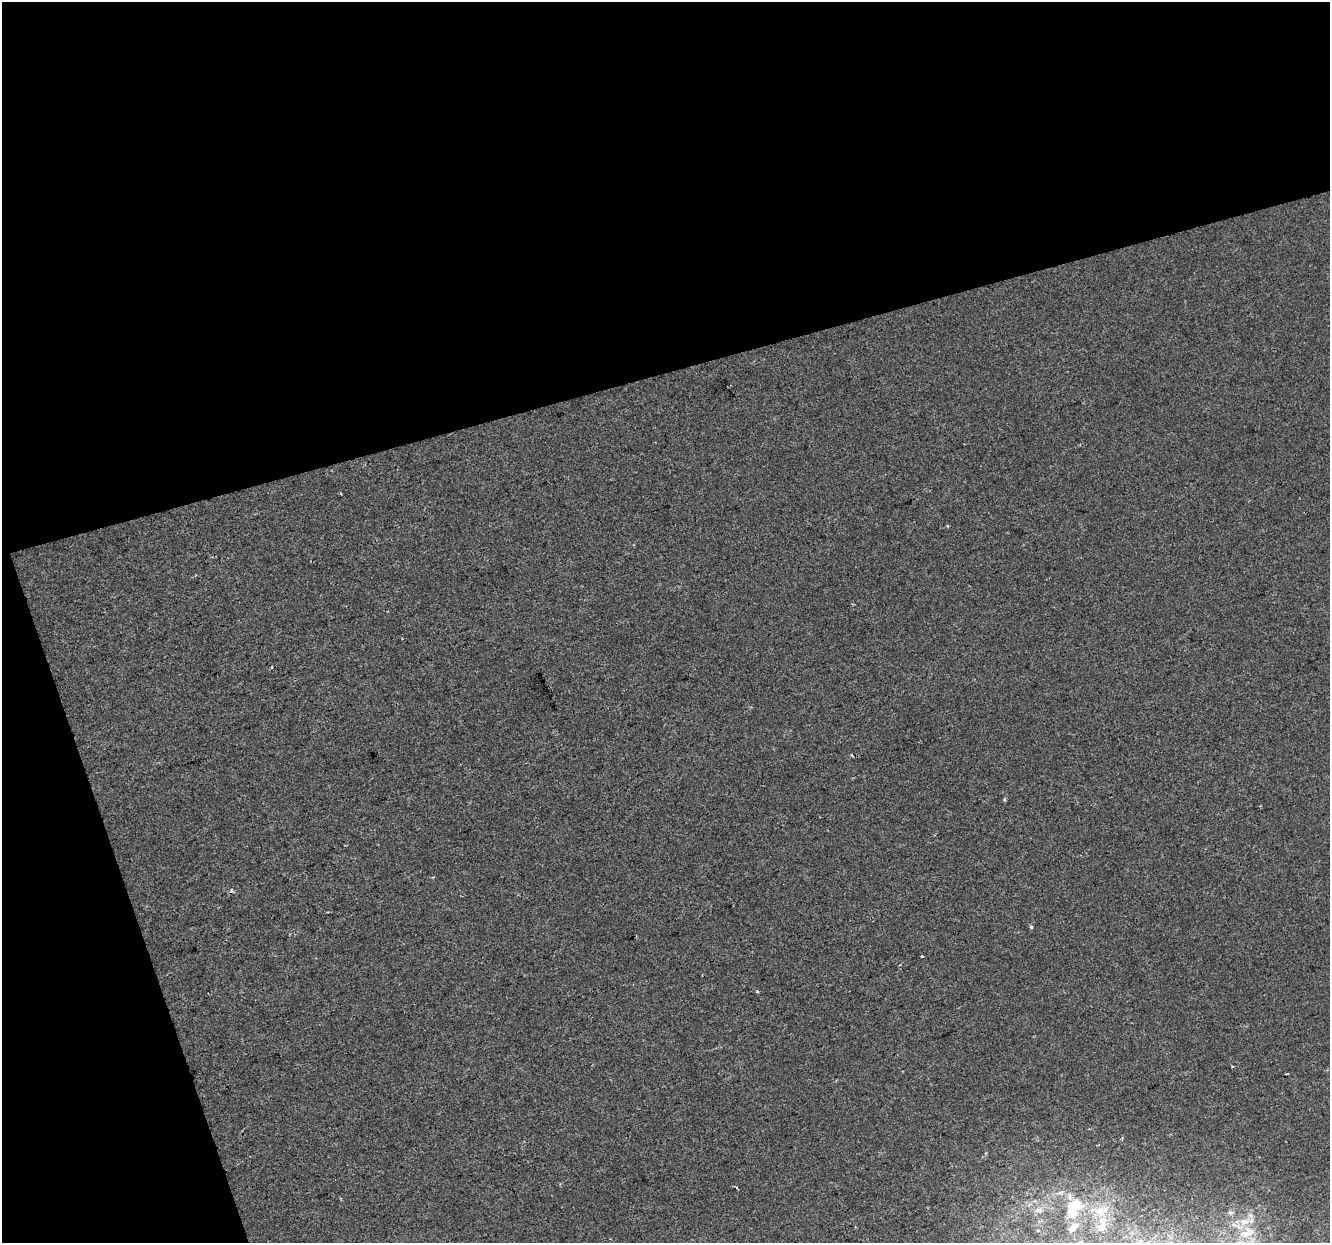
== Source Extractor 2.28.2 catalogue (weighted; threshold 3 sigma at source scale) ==
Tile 1 of 2 x 2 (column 1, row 1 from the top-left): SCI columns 1-1328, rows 1296-2536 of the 2655 x 2574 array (HDU 1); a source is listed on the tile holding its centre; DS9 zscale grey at full resolution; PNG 1332 x 1245 px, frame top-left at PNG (2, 2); no overlay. Shown black and unused: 35% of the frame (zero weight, under 2 of 3 exposures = <1% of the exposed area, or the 3 px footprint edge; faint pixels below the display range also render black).
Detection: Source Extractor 2.28.2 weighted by HDU 2 'WHT'; one run over the whole footprint, this tile lists its part. Background 2.13e-04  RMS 0.0041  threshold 0.0185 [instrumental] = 3 sigma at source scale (4.5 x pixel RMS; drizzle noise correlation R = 1.50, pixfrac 1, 0.0396/0.0396 arcsec/px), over >= 5 px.
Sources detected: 19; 1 inside a brighter object's white glare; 2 cosmic-ray / hot-pixel residue — not listed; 3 inside a brighter listed object's ellipse — not listed separately; the other 13 listed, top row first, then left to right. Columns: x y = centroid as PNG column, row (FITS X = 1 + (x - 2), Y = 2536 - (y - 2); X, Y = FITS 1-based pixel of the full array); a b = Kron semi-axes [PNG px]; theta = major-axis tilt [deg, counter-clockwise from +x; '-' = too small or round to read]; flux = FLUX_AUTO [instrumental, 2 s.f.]
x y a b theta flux
947 526 3 3 - 0.48
231 890 6 3 -72 0.49
1031 927 4 3 - 0.99
922 956 3 3 - 0.82
757 991 5 3 - 0.36
1287 1074 3 2 - 0.66
737 1188 3 3 - 0.39
1039 1210 12 6 -5 2.1
1072 1211 25 13 -80 10
1100 1211 15 10 -37 5.1
1250 1215 8 6 -28 1.8
1101 1226 14 11 54 3.9
1247 1233 25 15 27 13
Unlisted compact peaks at least as high as the median listed source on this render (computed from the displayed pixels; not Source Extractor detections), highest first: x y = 1004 799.